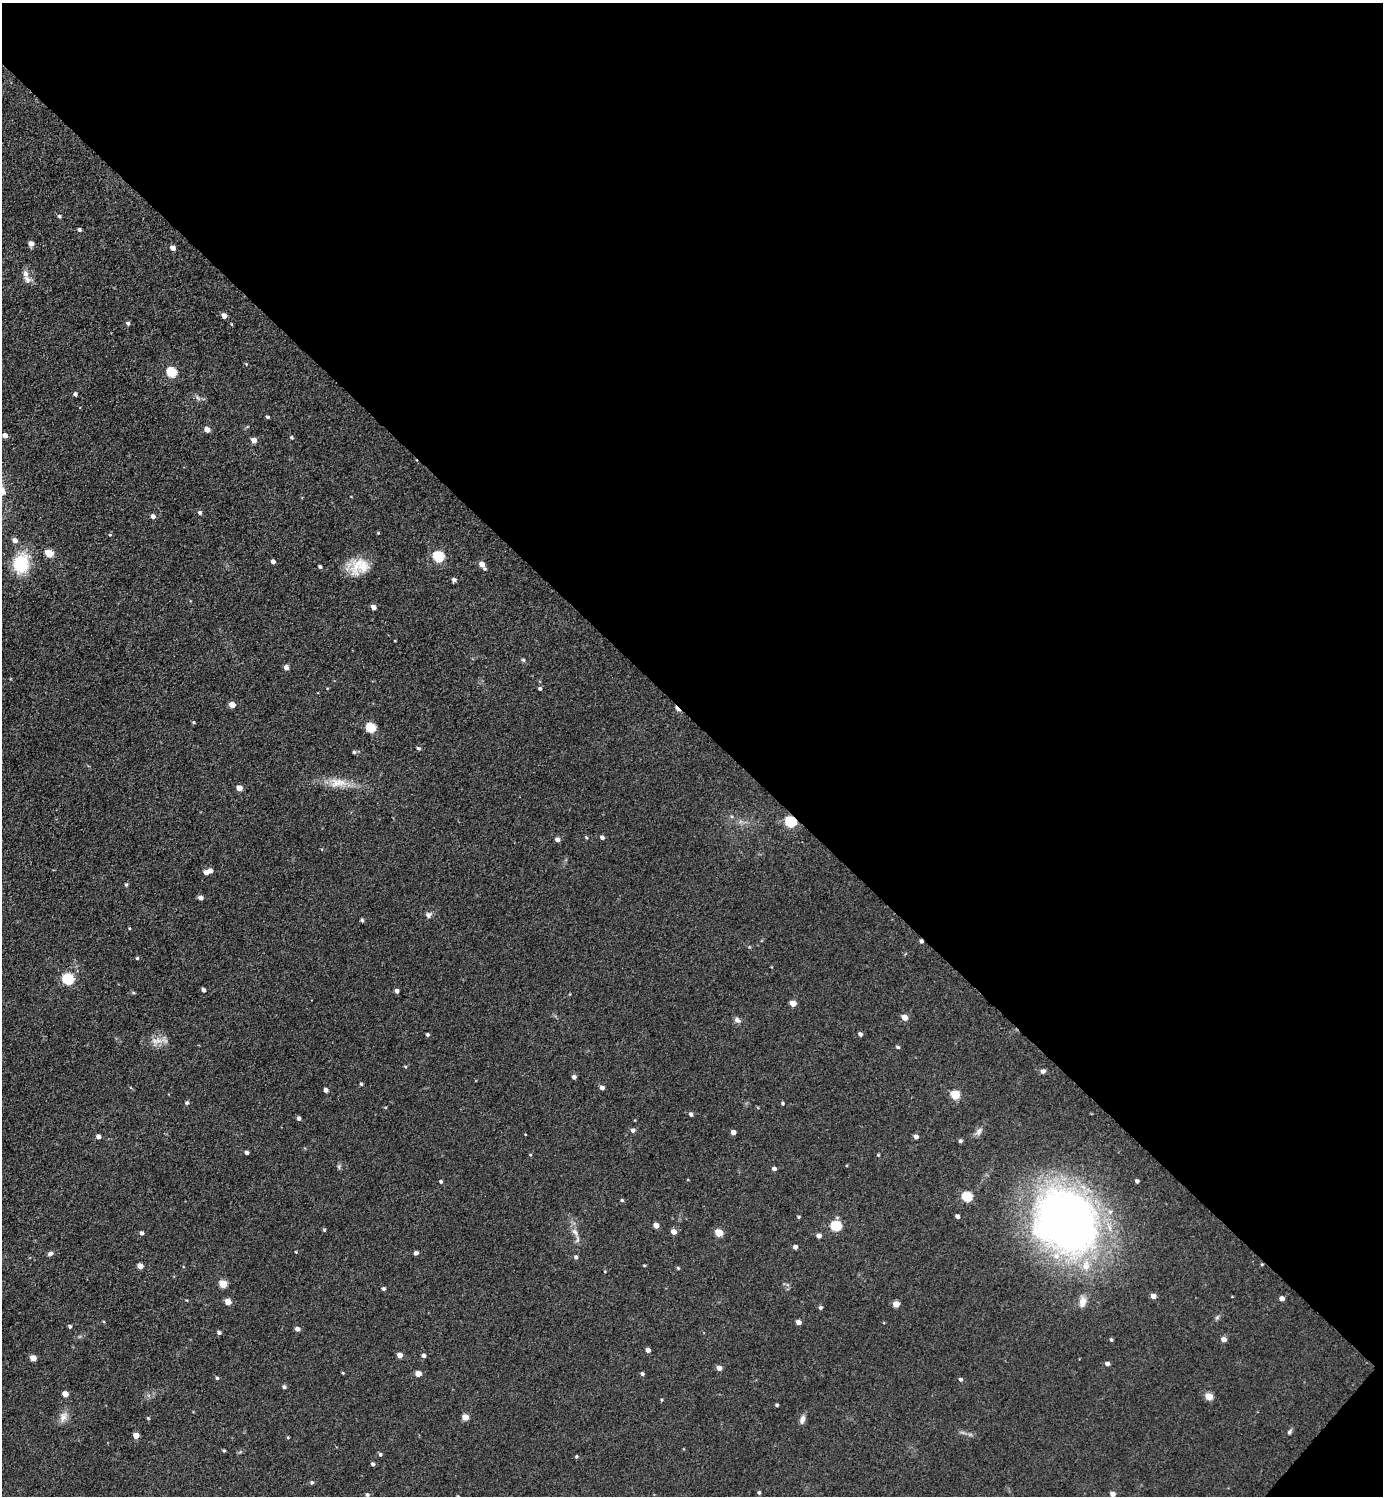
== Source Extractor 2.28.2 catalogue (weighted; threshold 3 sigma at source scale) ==
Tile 8 of 4 x 4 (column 4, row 2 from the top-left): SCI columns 4443-5823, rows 2989-4482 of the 5979 x 5977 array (HDU 1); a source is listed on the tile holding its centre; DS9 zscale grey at full resolution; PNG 1385 x 1498 px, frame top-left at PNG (2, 3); no overlay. Shown black and unused: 48% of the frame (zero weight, under 3 of 5 exposures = <1% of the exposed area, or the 3 px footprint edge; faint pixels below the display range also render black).
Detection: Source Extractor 2.28.2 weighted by HDU 2 'WHT'; one run over the whole footprint, this tile lists its part. Background 0.0607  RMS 0.0073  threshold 0.0326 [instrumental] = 3 sigma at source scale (4.5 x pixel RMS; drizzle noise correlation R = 1.50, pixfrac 1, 0.05/0.05 arcsec/px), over >= 5 px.
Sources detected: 161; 1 inside a brighter object's white glare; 2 cosmic-ray / hot-pixel residue — not listed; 5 inside a brighter listed object's ellipse — not listed separately; the other 153 listed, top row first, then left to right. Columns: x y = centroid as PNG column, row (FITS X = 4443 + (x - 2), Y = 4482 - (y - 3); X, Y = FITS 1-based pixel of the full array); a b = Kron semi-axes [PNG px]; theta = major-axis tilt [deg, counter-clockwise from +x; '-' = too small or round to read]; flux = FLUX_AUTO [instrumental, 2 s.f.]
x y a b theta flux
59 216 4 4 - 1.1
79 230 5 4 - 1.6
31 244 5 5 - 4.2
173 248 5 4 - 5.1
27 279 11 8 -68 3.8
224 316 5 4 - 4.3
128 323 5 4 - 1.5
246 364 4 4 - 0.61
171 372 6 5 - 44
75 394 4 4 - 1.8
197 398 9 4 -51 1.8
268 417 4 3 - 1.1
207 429 5 4 - 6.1
5 435 4 4 - 5
292 437 4 4 - 1
254 440 5 4 - 5.4
2 491 14 11 -55 7.2
200 513 5 4 - 1.6
153 516 5 4 - 3
110 535 4 3 - 0.72
15 540 5 5 - 4.1
49 553 5 5 - 22
438 556 6 5 - 60
273 562 4 4 - 3.4
21 564 20 16 79 33
482 564 6 5 - 6.6
357 565 35 16 65 17
320 567 4 3 - 1.4
454 580 5 4 - 2
373 607 4 4 - 5.6
523 660 5 4 - 1.3
286 668 5 4 - 3.8
540 688 4 4 - 1.4
232 705 5 4 - 7.4
194 722 4 3 - 0.81
371 728 5 5 - 37
418 748 5 4 - 1.2
354 752 5 5 - 1.2
338 783 26 13 1 13
239 788 5 4 - 7.4
791 822 6 5 - 67
602 837 5 4 - 2.2
557 840 5 4 - 3
206 872 5 4 - 3.5
126 884 5 4 - 1.1
200 898 4 4 - 3.2
428 915 8 6 37 2.5
362 920 4 4 - 1.5
130 928 4 3 - 0.67
137 958 4 4 - 0.93
68 979 6 5 - 73
203 990 4 3 - 2
397 991 4 4 - 2.9
133 993 5 4 - 0.97
793 1003 5 4 - 10
904 1017 5 5 - 7.3
737 1020 9 7 -55 2.6
860 1034 4 4 - 2
427 1035 4 4 - 1.3
158 1041 13 8 4 5.9
898 1047 5 4 - 1.2
405 1067 5 3 - 0.72
1043 1071 6 5 - 2.1
574 1077 4 4 - 2.3
361 1084 3 3 - 1
602 1088 5 4 - 2.9
326 1090 4 4 - 3.5
955 1095 5 5 - 29
187 1103 5 5 - 1.4
783 1103 4 4 - 1.1
385 1107 4 3 - 0.69
691 1114 5 4 - 2
299 1118 4 3 - 2
633 1130 5 5 - 2.2
979 1131 12 7 63 3.2
733 1132 4 4 - 4.2
525 1134 3 2 - 0.47
916 1136 4 4 - 3
98 1137 4 4 - 3
960 1141 4 4 - 1.8
246 1152 4 3 - 2.3
878 1155 4 3 - 0.7
774 1169 5 4 - 2.1
441 1181 4 4 - 1.5
1137 1181 4 4 - 1.9
967 1196 5 5 - 46
622 1200 5 4 - 0.94
957 1216 4 4 - 2.8
799 1217 4 3 - 0.87
1066 1222 70 56 -54 450
656 1225 5 4 - 5.6
836 1226 6 5 - 53
324 1230 4 3 - 1
575 1232 12 7 -52 3.9
674 1232 5 4 - 5.9
141 1233 4 4 - 1.9
719 1233 5 5 - 19
819 1236 4 4 - 3.6
795 1247 4 4 - 2.5
296 1252 4 3 - 0.53
416 1253 5 4 - 2.2
50 1254 7 5 37 2.2
576 1257 5 4 - 1.6
1262 1264 5 3 - 0.66
644 1265 4 3 - 0.72
140 1266 5 4 - 6.3
678 1268 4 4 - 0.85
223 1284 5 5 - 18
383 1289 4 4 - 1.5
1153 1296 5 4 - 4.8
1282 1298 4 4 - 4.3
228 1302 5 4 - 9.7
1083 1302 13 8 78 6.5
896 1304 5 4 - 10
820 1307 4 4 - 1.5
1217 1317 6 5 - 1.3
798 1322 4 4 - 4
70 1326 4 4 - 1.4
297 1329 5 4 - 3.3
219 1333 4 4 - 1.7
1111 1339 4 3 - 1.2
1224 1339 5 5 - 4.3
648 1350 4 4 - 3.4
400 1355 4 4 - 5.7
423 1355 4 4 - 2.5
33 1358 5 4 - 9.3
1107 1364 4 4 - 3.1
719 1368 5 4 - 4.5
343 1373 4 3 - 0.61
418 1374 5 4 - 8.9
642 1374 4 4 - 1.5
217 1378 4 4 - 1.1
960 1379 5 4 - 1.5
284 1387 5 4 - 1.6
65 1394 5 4 - 7.6
1209 1396 5 4 - 15
661 1400 5 3 - 0.72
777 1405 4 3 - 1.1
63 1417 15 9 69 5.5
465 1417 5 4 - 9.8
148 1418 4 4 - 0.85
802 1419 11 6 74 3.4
1289 1432 7 5 58 1.6
136 1435 4 4 - 7.5
288 1437 5 3 - 0.62
224 1451 4 3 - 0.87
380 1454 5 4 - 1.3
576 1456 4 4 - 1.1
373 1464 4 4 - 1.6
312 1482 5 4 - 1.3
759 1492 4 4 - 1.2
1112 1494 5 4 - 4.2
367 1495 5 5 - 1.4
Overlapping masked pixels (flux is a lower limit): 2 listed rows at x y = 791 822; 1262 1264
Isophote crosses this tile's border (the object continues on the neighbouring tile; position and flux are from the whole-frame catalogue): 1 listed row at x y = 2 491